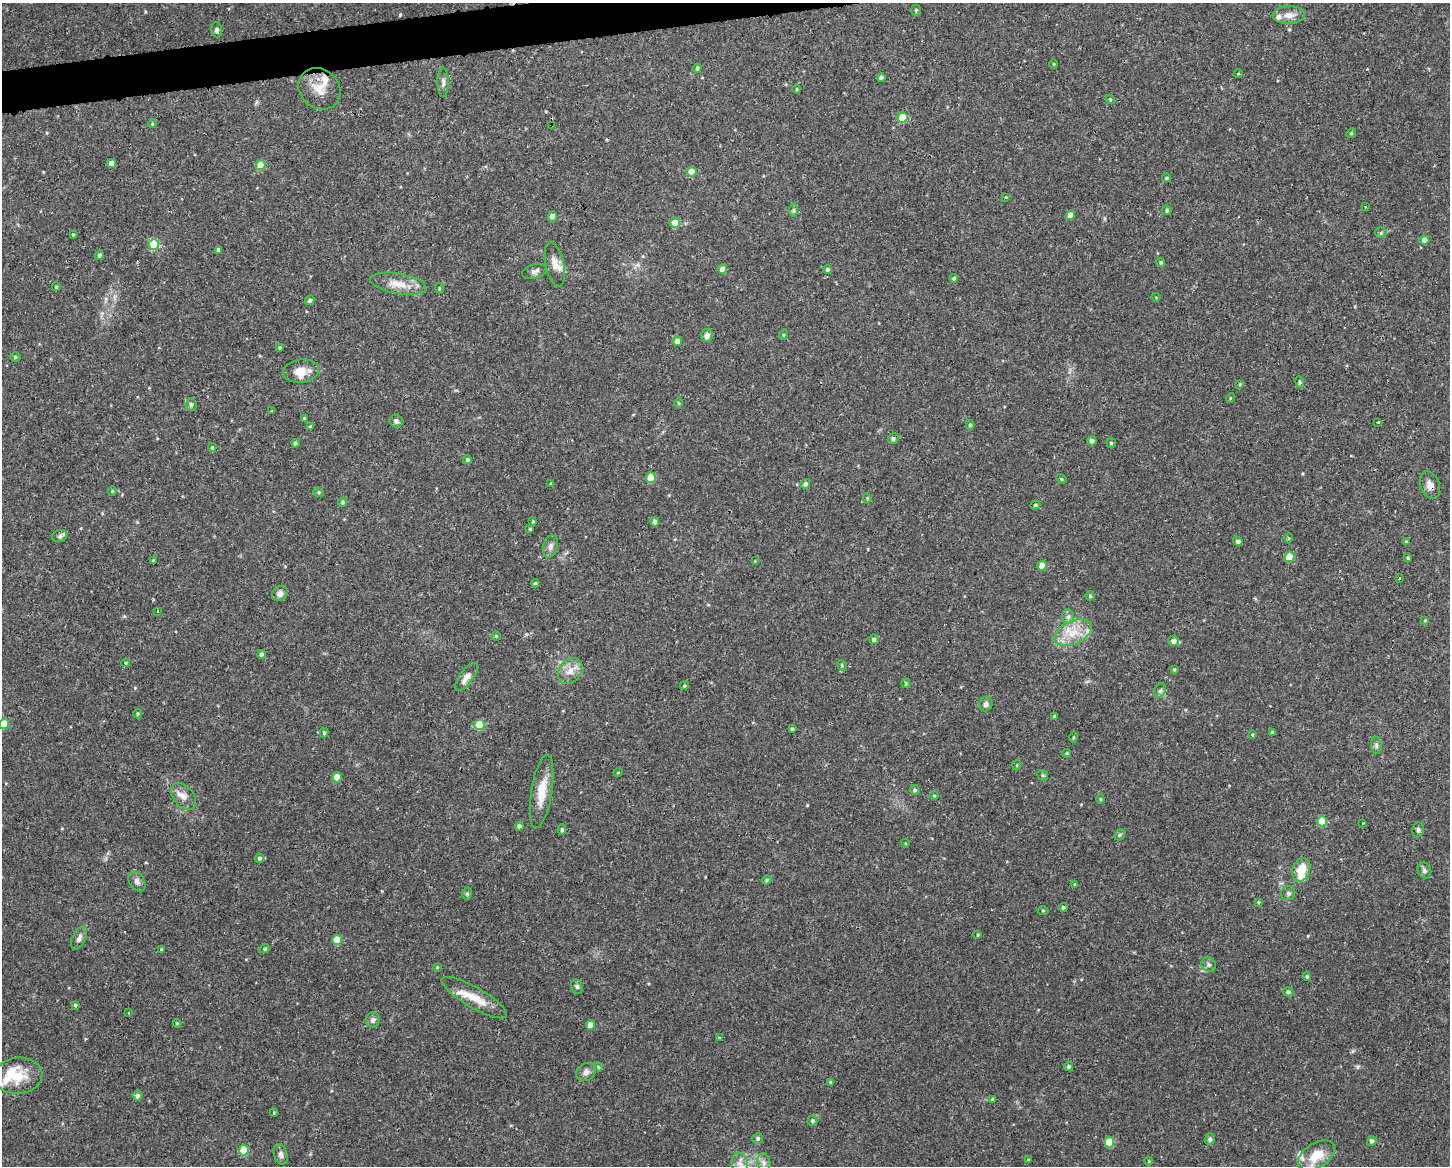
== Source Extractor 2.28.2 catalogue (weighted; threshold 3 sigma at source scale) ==
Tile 8 of 3 x 4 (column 2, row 3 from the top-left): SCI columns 1509-2956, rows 1165-2328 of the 4414 x 4656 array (HDU 1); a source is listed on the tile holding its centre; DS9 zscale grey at full resolution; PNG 1452 x 1168 px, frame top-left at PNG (2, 3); each listed source drawn as its Kron ellipse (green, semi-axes under 4 px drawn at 4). Shown black and unused: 2% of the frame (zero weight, under 3 of 4 exposures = <1% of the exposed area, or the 3 px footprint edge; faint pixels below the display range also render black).
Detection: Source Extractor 2.28.2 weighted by HDU 2 'WHT'; one run over the whole footprint, this tile lists its part. Background 0.0525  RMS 0.0029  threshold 0.0132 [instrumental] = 3 sigma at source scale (4.5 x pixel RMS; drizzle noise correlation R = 1.50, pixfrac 1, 0.0396/0.0396 arcsec/px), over >= 5 px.
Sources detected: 197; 1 inside a brighter object's white glare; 3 cosmic-ray / hot-pixel residue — neither listed nor drawn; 8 inside a brighter listed object's ellipse — not listed separately; the other 185 listed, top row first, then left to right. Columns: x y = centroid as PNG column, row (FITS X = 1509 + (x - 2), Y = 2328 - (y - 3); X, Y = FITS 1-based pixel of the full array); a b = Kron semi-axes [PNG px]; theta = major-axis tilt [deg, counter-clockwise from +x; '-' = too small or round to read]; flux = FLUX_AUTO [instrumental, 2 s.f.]
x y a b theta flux
916 10 5 4 - 0.45
1289 15 16 9 3 2.4
217 30 7 5 -82 0.58
1054 64 5 3 - 0.25
697 68 4 4 - 0.64
1238 74 5 3 - 0.26
881 78 4 4 - 1.1
443 82 15 5 -90 1.1
319 89 22 19 -41 5.4
796 89 5 3 - 0.29
1110 99 5 3 - 0.31
903 118 5 5 - 8.3
152 124 4 3 - 0.28
552 125 3 3 - 2.1
1351 133 5 4 - 0.45
111 163 4 4 - 2.2
261 165 5 5 - 7.6
692 172 5 5 - 6
1166 178 4 4 - 0.58
1006 197 3 3 - 0.34
1365 206 3 2 - 0.34
794 210 7 4 -90 0.5
1167 210 5 4 - 0.62
1070 215 5 4 - 2.4
553 217 5 4 - 3.5
675 223 5 5 - 5.3
1381 233 5 5 - 0.45
73 234 3 3 - 0.27
1424 240 5 4 - 1.5
154 244 5 5 - 15
219 250 4 4 - 1.1
99 255 5 4 - 0.64
1161 262 4 4 - 0.45
555 264 22 9 -78 3
723 269 4 4 - 2.9
827 269 4 4 - 0.59
535 271 13 7 16 1.1
954 278 4 4 - 0.67
398 284 28 10 -10 4.7
56 287 4 3 - 0.39
439 288 5 3 - 0.27
1156 297 4 3 - 0.21
310 300 5 4 - 0.64
707 335 6 6 - 1.6
783 335 5 3 - 0.28
677 341 5 5 - 1.4
280 348 4 3 - 0.34
15 357 5 4 - 0.42
301 371 18 11 7 3.7
1300 382 6 4 -80 0.4
1240 384 4 4 - 0.29
1230 398 5 3 - 0.26
679 403 4 3 - 0.28
191 405 6 5 - 0.69
272 411 4 4 - 0.25
304 418 4 4 - 0.48
396 421 7 6 - 0.88
1378 422 3 2 - 0.24
970 425 5 4 - 0.47
310 426 4 3 - 0.32
893 439 5 5 - 0.64
1092 441 4 4 - 1.2
295 443 4 4 - 0.58
1111 443 5 4 - 0.43
212 447 4 3 - 0.34
467 460 4 4 - 0.55
651 478 5 5 - 6.3
1061 479 5 4 - 0.39
551 484 4 4 - 0.39
805 484 5 4 - 0.85
1430 485 14 9 -69 2.1
112 491 4 4 - 0.32
319 492 5 4 - 0.42
867 498 5 4 - 0.35
342 502 5 4 - 0.44
1035 505 5 4 - 0.37
533 521 4 3 - 0.28
655 522 4 4 - 0.96
530 529 3 3 - 0.47
60 536 8 6 16 0.74
1288 538 5 3 - 0.3
1238 541 5 4 - 0.94
1406 542 3 3 - 0.28
550 546 11 7 75 1.3
1289 557 5 5 - 6.3
1408 558 3 3 - 0.46
153 560 3 2 - 0.37
755 561 4 4 - 0.23
1042 566 5 4 - 3.7
1399 578 3 3 - 0.74
535 583 4 3 - 0.37
280 594 8 7 - 1.3
1090 596 4 4 - 0.44
158 611 3 3 - 0.35
1068 617 7 6 - 0.85
1425 620 4 4 - 0.32
1073 633 20 11 26 5.8
496 636 4 4 - 0.37
874 639 5 5 - 0.92
1173 641 5 5 - 1.2
261 654 4 4 - 1.1
126 663 4 4 - 0.38
842 665 5 4 - 0.41
1174 669 4 3 - 0.39
570 671 14 11 53 2.9
467 677 17 7 53 2.4
906 683 4 3 - 0.41
684 686 4 3 - 0.31
1160 690 7 5 66 0.71
986 704 7 6 - 0.92
137 713 5 4 - 0.36
1054 716 3 3 - 0.48
4 724 5 5 - 6.8
479 725 5 5 - 11
792 729 3 3 - 0.45
1272 732 3 3 - 0.44
324 733 5 4 - 0.49
1252 735 4 3 - 0.38
1073 737 5 3 - 0.32
1376 745 8 5 -84 0.69
1067 753 4 4 - 0.41
1017 765 5 3 - 0.25
618 772 5 3 - 0.22
1043 775 6 5 - 0.42
337 777 5 5 - 3.1
915 790 5 4 - 0.46
542 791 37 10 81 6.1
183 796 15 10 -49 2.5
934 796 4 3 - 0.26
1100 799 4 4 - 0.31
1322 821 5 5 - 9
1363 823 3 2 - 0.6
519 826 4 4 - 1
562 830 5 4 - 0.48
1418 830 7 5 80 0.65
1120 835 6 5 - 0.45
905 843 4 3 - 0.23
259 858 4 4 - 0.6
1301 870 12 8 69 5.3
1424 870 8 6 -69 0.87
767 880 5 4 - 0.41
137 881 11 7 -59 1.2
1075 884 4 4 - 0.33
1288 893 7 7 - 0.73
467 894 6 5 - 0.56
1258 902 4 3 - 0.25
1063 907 4 4 - 0.57
1043 910 5 3 - 0.3
978 935 3 3 - 0.29
79 938 12 6 64 1.3
337 940 5 5 - 7.3
265 949 5 4 - 0.4
162 950 4 3 - 0.45
1209 965 8 7 - 0.9
437 967 4 3 - 0.26
1307 976 4 4 - 0.45
577 987 7 5 -73 0.64
1288 992 5 4 - 0.72
474 998 37 10 -30 5.7
75 1005 4 3 - 0.39
129 1013 4 2 - 0.27
373 1020 7 7 - 0.96
177 1023 4 4 - 0.31
591 1025 5 4 - 2.8
719 1038 3 3 - 0.26
1069 1066 5 4 - 0.63
598 1067 4 4 - 0.31
586 1072 10 8 35 1.3
18 1076 24 18 5 7.1
830 1082 4 4 - 0.3
138 1096 5 5 - 0.72
993 1099 4 3 - 0.48
274 1112 4 4 - 0.29
812 1121 5 5 - 0.55
758 1138 5 5 - 0.51
1210 1139 6 5 - 0.65
1372 1141 5 5 - 0.79
1109 1142 5 5 - 9
244 1150 5 5 - 8.1
281 1154 11 6 -72 1.2
1316 1155 20 12 33 7
1029 1160 4 3 - 0.29
1149 1161 4 4 - 0.23
740 1163 11 8 -75 1.6
764 1163 10 6 -80 1.2
Overlapping masked pixels (flux is a lower limit): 2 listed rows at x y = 552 125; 1430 485
Isophote crosses this tile's border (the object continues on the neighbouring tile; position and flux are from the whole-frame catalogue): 1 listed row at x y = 4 724